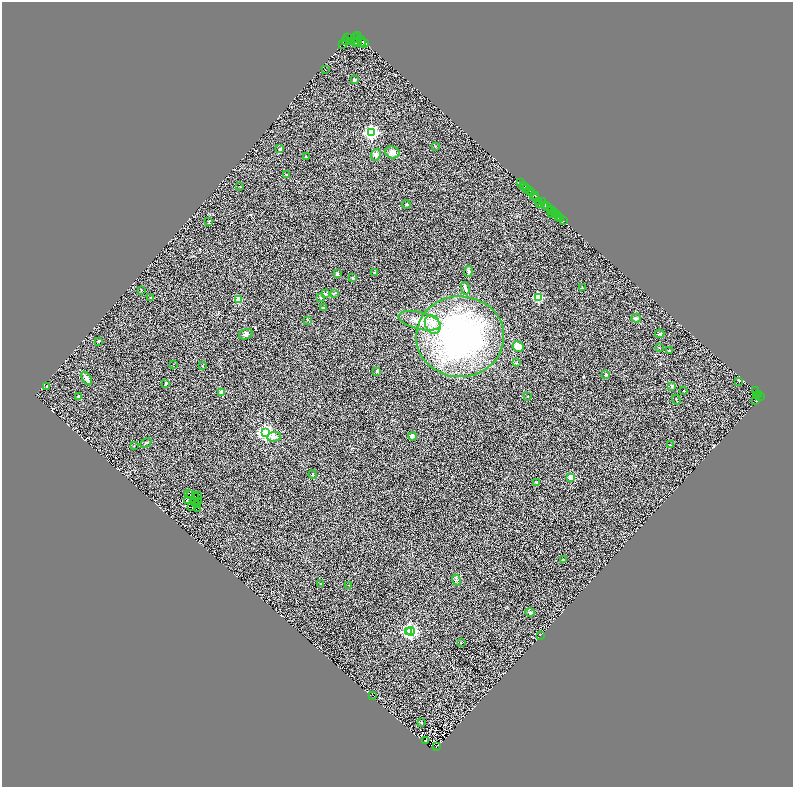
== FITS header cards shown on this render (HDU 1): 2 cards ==
NAXIS1  =                 1582
NAXIS2  =                 1570

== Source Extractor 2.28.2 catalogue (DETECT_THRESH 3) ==
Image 1582 x 1570 px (HDU 1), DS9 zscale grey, zoomed out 1/2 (1 PNG px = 2 x 2 image px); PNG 795 x 789 px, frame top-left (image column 2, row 1570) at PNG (2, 2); each listed source drawn as its Kron ellipse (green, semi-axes under 4 px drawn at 4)
Background 0.86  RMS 0.51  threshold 1.52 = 3 sigma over >= 5 px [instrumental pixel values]
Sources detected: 153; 33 cannot appear on this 1/2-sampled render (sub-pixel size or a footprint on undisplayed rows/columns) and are neither listed nor drawn; the other 120 listed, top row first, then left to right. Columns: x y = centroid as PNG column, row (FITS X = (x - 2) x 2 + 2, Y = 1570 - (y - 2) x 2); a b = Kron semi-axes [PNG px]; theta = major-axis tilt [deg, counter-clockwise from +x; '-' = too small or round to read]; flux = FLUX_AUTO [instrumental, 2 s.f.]
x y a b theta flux
357 36 2 2 - 1600
348 38 2 1 - 320
355 38 5 3 - 3300
346 40 4 1 - 1900
361 41 5 3 - 3300
350 42 3 2 - 830
358 42 4 2 - 1100
356 43 3 1 - 210
364 43 4 3 - 2200
343 44 3 2 - 1900
325 70 2 1 - 97
354 80 4 3 - 92
371 133 4 4 - 20000
435 146 3 2 - 52
280 149 3 3 - 160
392 153 7 6 - 410
376 155 6 4 66 290
306 157 3 2 - 54
286 175 3 2 - 54
520 182 2 1 - 170
524 185 2 1 - 170
240 187 2 1 - 42
524 187 3 2 - 67
526 188 3 2 - 130
530 191 2 2 - 2500
531 192 3 1 - 1200
534 196 4 2 - 830
536 198 3 3 - 1500
538 202 3 1 - 130
542 202 3 2 - 1000
540 203 2 1 - 88
406 204 4 3 - 100
545 206 2 1 - 760
547 206 4 1 - 970
550 209 3 1 - 1300
552 210 4 2 - 1400
555 213 2 1 - 50
556 214 2 1 - 9.1
552 215 2 1 - 89
558 216 2 2 - 2200
560 218 2 1 - 420
209 221 4 3 - 75
563 221 2 2 - 120
375 272 3 3 - 64
468 272 5 4 - 170
337 274 3 3 - 180
353 278 2 2 - 320
465 288 6 2 -75 210
582 288 2 2 - 95
141 290 3 2 - 54
335 293 4 3 - 95
326 294 4 3 - 150
321 297 2 2 - 380
538 297 3 3 - 5700
151 298 3 3 - 74
238 299 3 2 - 2600
323 307 2 2 - 77
636 318 5 3 - 180
308 320 4 2 - 43
419 321 21 8 -14 1500
433 325 10 7 -64 900
246 334 7 5 20 250
660 334 5 4 - 130
460 337 44 40 2 27000
99 341 3 3 - 95
518 346 5 5 - 900
659 348 3 2 - 49
669 351 2 2 - 380
517 363 4 2 - 71
173 364 2 1 - 24
202 366 2 2 - 44
377 371 4 3 - 120
606 375 2 2 - 540
87 378 7 4 -57 550
739 381 2 1 - 66
166 383 4 2 - 180
672 386 3 3 - 200
46 387 2 2 - 78
684 391 2 2 - 58
756 391 2 1 - 230
222 392 2 2 - 1600
758 394 3 1 - 87
756 395 2 1 - 88
78 396 4 3 - 130
528 396 2 2 - 33
761 396 3 1 - 340
676 400 5 2 - 74
756 401 3 2 - 110
265 433 4 4 - 30000
412 436 4 3 - 320
274 437 7 4 6 320
146 443 6 2 31 130
670 445 3 2 - 55
134 446 2 2 - 35
313 474 4 2 - 130
571 477 2 2 - 2600
537 482 3 3 - 110
188 493 2 1 - 42
191 495 2 1 - 44
197 495 2 1 - 46
196 497 2 1 - 40
187 500 4 2 - 26
194 502 2 1 - 46
199 502 2 1 - 32
196 505 2 1 - 30
192 507 3 1 - 42
198 508 2 1 - 34
563 559 2 2 - 43
456 580 5 2 - 140
321 584 2 2 - 81
349 585 2 1 - 27
530 612 4 3 - 150
408 631 3 2 - 9600
410 631 4 4 - 24000
540 635 2 2 - 240
461 642 3 2 - 43
373 695 2 1 - 82
422 722 3 3 - 67
426 740 2 1 - 23
437 747 3 1 - 140
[33 sub-pixel or undisplayed-footprint detections neither listed nor drawn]